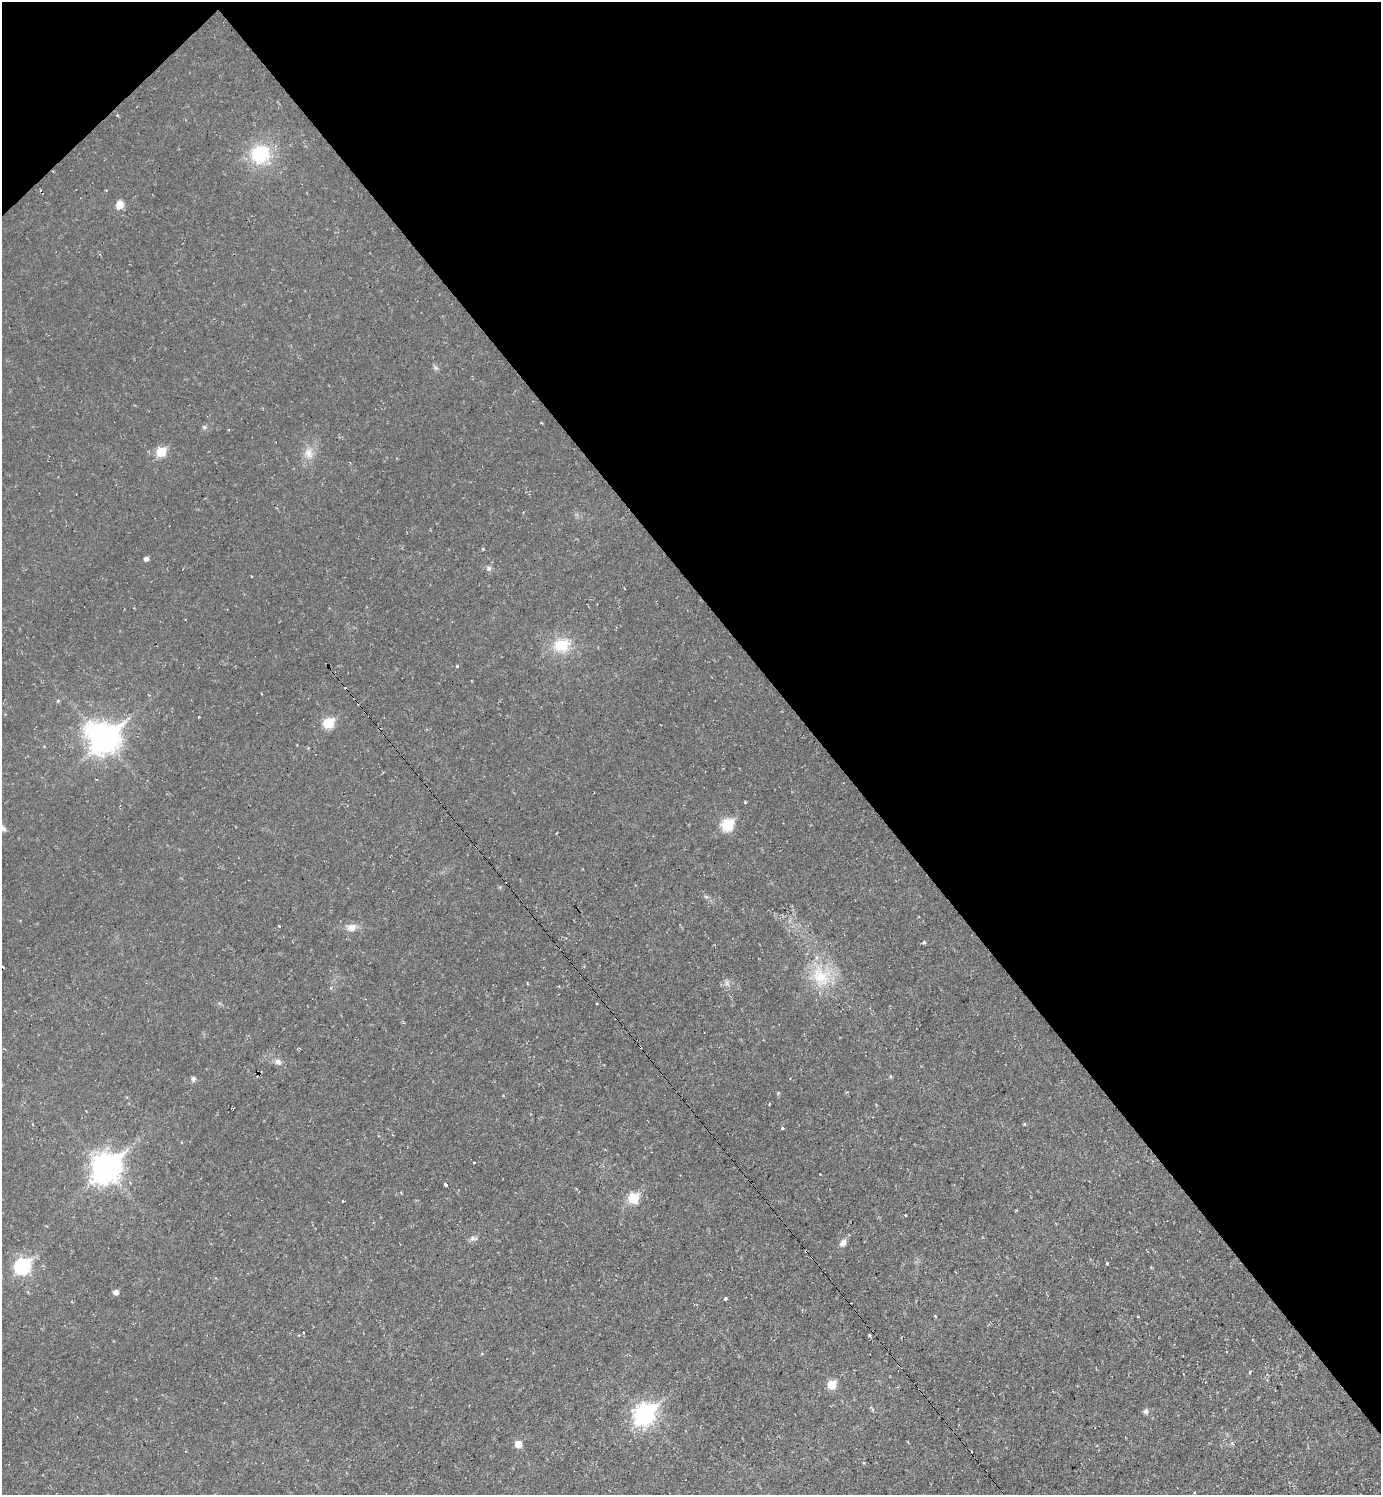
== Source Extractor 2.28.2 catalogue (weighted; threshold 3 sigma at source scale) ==
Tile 3 of 4 x 4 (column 3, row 1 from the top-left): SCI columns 2916-4294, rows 4481-5973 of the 5971 x 5973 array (HDU 1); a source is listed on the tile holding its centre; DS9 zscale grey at full resolution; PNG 1383 x 1497 px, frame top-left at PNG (2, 2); no overlay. Shown black and unused: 42% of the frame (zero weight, under 2 of 3 exposures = <1% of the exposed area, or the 3 px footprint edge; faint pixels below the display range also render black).
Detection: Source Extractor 2.28.2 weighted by HDU 2 'WHT'; one run over the whole footprint, this tile lists its part. Background 0.04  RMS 0.0078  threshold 0.0352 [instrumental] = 3 sigma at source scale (4.5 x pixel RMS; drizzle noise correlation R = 1.50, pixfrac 1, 0.05/0.05 arcsec/px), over >= 5 px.
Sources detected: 51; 7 cosmic-ray / hot-pixel residue — not listed; the other 44 listed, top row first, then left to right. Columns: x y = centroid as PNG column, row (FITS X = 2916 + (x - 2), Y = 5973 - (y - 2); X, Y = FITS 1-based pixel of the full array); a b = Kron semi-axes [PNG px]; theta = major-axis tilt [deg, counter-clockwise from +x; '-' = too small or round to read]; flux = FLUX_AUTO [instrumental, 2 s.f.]
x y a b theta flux
260 154 21 20 - 33
120 205 8 7 - 6.2
204 427 6 4 -45 1.1
161 452 6 6 - 22
309 453 12 8 -80 5.3
146 558 5 4 - 2.3
489 568 6 5 - 1.4
251 576 3 2 - 1.2
562 645 18 14 8 17
457 666 3 3 - 1.6
328 723 6 6 - 29
104 739 11 11 - 710
727 824 6 6 - 43
476 847 3 3 - 1.5
279 926 3 2 - 1.6
351 927 12 9 9 4.3
924 942 4 4 - 0.82
820 977 22 17 -12 21
278 1061 8 7 - 2.5
890 1076 5 3 - 0.69
193 1079 7 5 75 1.5
1024 1124 3 3 - 0.97
782 1128 3 3 - 3.5
474 1163 3 3 - 1.7
106 1168 11 9 42 710
820 1174 2 2 - 0.64
446 1185 3 3 - 11
633 1198 6 6 - 28
905 1215 3 3 - 1.5
843 1243 9 7 49 3.1
806 1251 3 2 - 0.88
1107 1263 3 3 - 2.6
22 1266 8 7 - 110
116 1292 5 5 - 3.2
725 1299 3 3 - 1.8
1138 1316 3 2 - 0.49
304 1332 3 2 - 0.84
870 1336 3 3 - 2.5
1250 1372 4 2 - 0.64
832 1384 6 5 - 19
1146 1411 7 6 - 1.7
644 1414 9 7 44 320
908 1442 3 2 - 0.84
518 1444 5 5 - 8
Overlapping masked pixels (flux is a lower limit): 2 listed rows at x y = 476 847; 806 1251